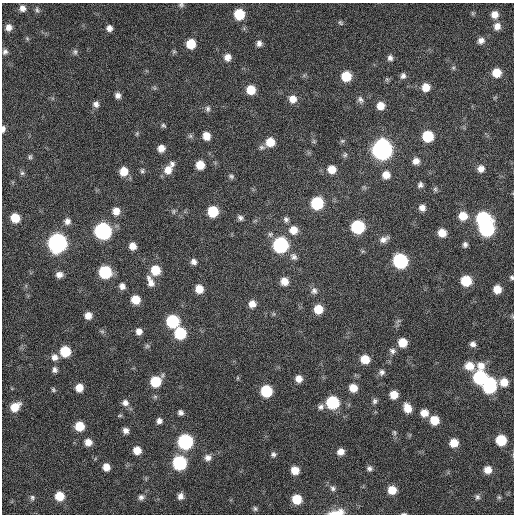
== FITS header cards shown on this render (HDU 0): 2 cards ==
NAXIS1  =                  512 / Axis length
NAXIS2  =                  512 / Axis length

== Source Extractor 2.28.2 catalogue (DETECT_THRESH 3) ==
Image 512 x 512 px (HDU 0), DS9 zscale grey, 1 PNG px = 1 image px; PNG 516 x 516 px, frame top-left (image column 1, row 512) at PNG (2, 3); no overlay
Background 415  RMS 11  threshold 34.3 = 3 sigma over >= 5 px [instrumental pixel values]
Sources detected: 162; all 162 listed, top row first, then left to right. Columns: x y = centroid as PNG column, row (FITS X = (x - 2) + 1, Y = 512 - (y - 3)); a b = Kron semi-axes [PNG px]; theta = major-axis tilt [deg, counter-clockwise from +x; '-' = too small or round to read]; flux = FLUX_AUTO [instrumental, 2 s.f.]
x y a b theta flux
181 5 7 6 - 1800
22 8 7 6 - 4000
37 10 7 5 -75 1700
472 13 6 4 -71 930
239 14 8 8 - 25000
495 14 7 7 - 6000
340 23 8 5 -45 1400
497 26 8 7 - 5500
8 27 6 6 - 4900
109 28 7 6 - 4000
27 38 6 4 -46 1000
481 40 8 7 - 3600
259 43 7 7 - 3200
191 44 8 8 - 17000
174 51 7 5 53 1200
5 52 7 6 - 2200
75 52 8 6 88 1900
227 57 8 8 - 5300
390 58 7 6 - 2700
453 68 6 5 - 1200
496 73 7 7 - 12000
346 76 8 8 - 21000
403 76 7 6 - 2600
426 87 8 8 - 9000
154 88 6 4 71 1100
251 90 8 8 - 14000
118 96 6 6 - 3400
293 99 9 9 - 7300
360 100 10 7 -48 2800
96 104 7 7 - 3200
380 106 8 7 - 8000
208 109 9 7 -90 2200
163 125 7 5 -37 1300
3 129 8 4 86 2600
137 133 6 4 47 1000
190 136 6 6 - 1500
206 136 8 7 - 7900
428 136 8 8 - 34000
314 141 7 4 72 1200
342 141 6 5 - 1300
270 142 8 8 - 13000
262 147 9 6 -8 2000
161 148 7 7 - 5900
382 149 10 9 - 450000
345 155 7 6 - 1600
30 157 8 5 89 1400
416 161 8 7 - 5100
172 164 8 7 - 2400
200 165 7 7 - 13000
332 169 8 8 - 9500
481 169 8 7 - 5000
168 170 11 9 60 8300
124 171 8 8 - 12000
142 171 7 5 77 1500
22 173 7 6 - 1600
386 175 8 8 - 7600
231 176 7 5 -26 1600
420 185 6 6 - 2400
435 189 7 6 - 1500
317 203 8 8 - 49000
422 208 7 7 - 4600
116 211 8 8 - 7000
174 211 8 4 90 1200
213 211 8 7 - 29000
463 216 9 8 - 12000
15 218 8 7 - 16000
240 218 7 6 - 2300
483 218 9 8 - 91000
286 219 7 6 - 2300
67 221 8 8 - 4000
358 227 8 8 - 73000
486 229 9 9 - 120000
293 230 10 9 - 8900
103 231 9 9 - 200000
442 233 7 7 - 10000
384 239 12 7 26 4200
57 243 9 9 - 330000
465 244 6 5 - 2300
280 245 9 9 - 130000
133 246 7 7 - 6700
294 257 11 8 -49 3300
400 261 9 8 - 110000
194 262 7 6 - 3300
155 270 9 8 - 18000
105 272 8 8 - 55000
59 275 8 7 - 4300
512 278 5 5 - 1300
284 281 8 7 - 8000
466 281 7 7 - 28000
150 282 15 7 -67 5800
122 286 7 6 - 3700
199 289 7 7 - 9200
497 289 7 6 - 9600
314 291 9 8 - 3200
135 299 8 7 - 13000
252 304 8 7 - 6100
318 309 8 8 - 14000
88 315 7 7 - 6100
173 321 8 8 - 59000
139 331 7 6 - 4300
180 333 8 8 - 41000
403 342 7 7 - 13000
473 344 7 6 - 3100
147 346 7 6 - 1500
65 351 7 7 - 27000
392 351 8 7 - 2600
54 357 9 8 - 4600
365 359 8 7 - 13000
470 366 9 8 - 11000
481 366 11 9 -82 7900
55 370 7 6 - 2600
382 372 8 8 - 2800
480 377 8 8 - 80000
237 378 6 4 71 790
299 379 7 7 - 5500
155 381 8 8 - 28000
504 382 8 8 - 9400
489 386 11 8 84 89000
79 388 7 7 - 8600
353 388 8 7 - 10000
53 390 6 5 - 1300
266 391 8 8 - 40000
394 395 7 7 - 10000
374 401 8 6 76 2100
332 402 8 8 - 61000
125 403 9 8 - 3800
15 407 10 8 40 13000
321 407 9 7 36 2900
407 408 9 7 -67 10000
180 413 6 5 - 2600
424 413 8 7 - 7300
120 416 7 3 9 920
434 420 7 7 - 16000
159 421 6 6 - 3000
79 426 7 7 - 17000
126 430 6 5 - 3700
394 432 8 6 -88 1500
501 440 7 7 - 28000
88 442 7 7 - 6500
185 442 8 8 - 120000
454 443 7 7 - 11000
137 450 7 7 - 8800
341 452 7 7 - 5700
273 454 7 6 - 2100
208 458 9 8 - 4000
179 463 8 8 - 89000
106 467 6 6 - 6900
369 468 7 7 - 2400
295 470 7 7 - 11000
488 470 7 7 - 7700
333 488 8 7 - 2400
392 490 7 7 - 12000
59 496 8 8 - 15000
180 496 8 7 - 3800
141 497 7 7 - 2600
477 497 8 7 - 2100
499 497 6 5 - 1200
32 498 8 6 -84 2100
297 499 8 7 - 18000
255 509 7 5 -87 1600
336 512 23 8 8 10000
404 514 7 3 0 940
At the frame edge (FLAGS 8, measured only in part): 5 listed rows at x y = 181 5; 3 129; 512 278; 336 512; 404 514